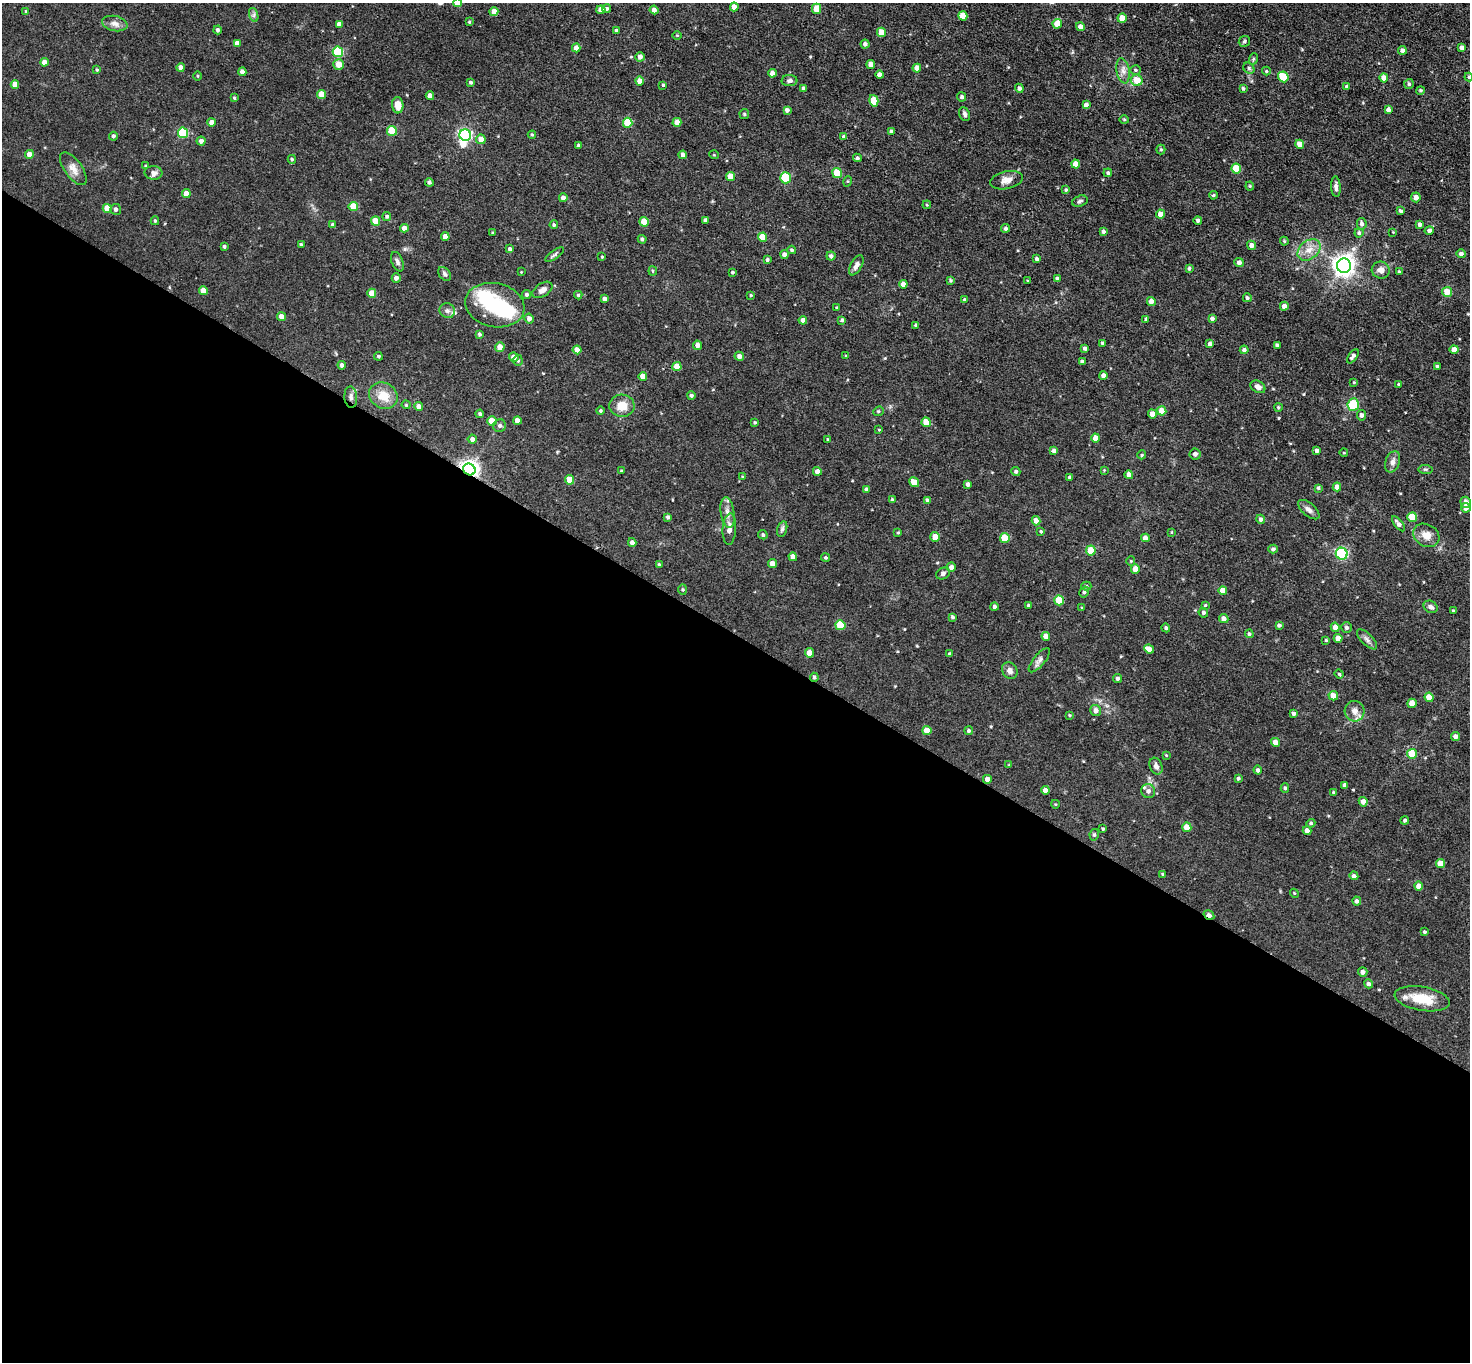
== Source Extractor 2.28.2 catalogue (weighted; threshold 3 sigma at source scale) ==
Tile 14 of 4 x 4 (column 2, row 4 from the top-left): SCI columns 1469-2936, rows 291-1650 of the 5872 x 5879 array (HDU 1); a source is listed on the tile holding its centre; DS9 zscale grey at full resolution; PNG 1472 x 1364 px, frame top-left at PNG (2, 3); each listed source drawn as its Kron ellipse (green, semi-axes under 4 px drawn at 4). Shown black and unused: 54% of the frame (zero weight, under 3 of 5 exposures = <1% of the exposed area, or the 3 px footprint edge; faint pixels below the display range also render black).
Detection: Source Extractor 2.28.2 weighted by HDU 2 'WHT'; one run over the whole footprint, this tile lists its part. Background 0.0516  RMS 0.007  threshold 0.0314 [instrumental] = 3 sigma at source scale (4.5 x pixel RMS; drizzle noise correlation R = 1.50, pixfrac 1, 0.05/0.05 arcsec/px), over >= 5 px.
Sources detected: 372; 3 inside a brighter object's white glare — neither listed nor drawn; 5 inside a brighter listed object's ellipse — not listed separately; the other 364 listed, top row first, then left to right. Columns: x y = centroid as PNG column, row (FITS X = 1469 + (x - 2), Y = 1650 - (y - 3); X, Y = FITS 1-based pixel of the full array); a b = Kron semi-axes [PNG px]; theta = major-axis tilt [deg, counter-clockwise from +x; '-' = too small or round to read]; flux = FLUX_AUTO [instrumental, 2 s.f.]
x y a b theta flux
458 3 4 4 - 6.6
734 7 4 4 - 5.3
607 9 5 4 - 1.3
816 9 5 4 - 12
601 10 4 4 - 5.9
654 10 4 4 - 2.9
26 11 4 3 - 0.68
494 12 4 4 - 5.2
254 15 7 4 -73 1.5
963 16 5 4 - 10
1122 18 4 4 - 7.6
469 22 3 3 - 0.69
115 24 13 7 -12 3.7
339 24 4 4 - 3.6
1057 24 5 4 - 10
1080 27 4 4 - 3.5
218 30 4 4 - 1.4
616 30 4 4 - 1.2
881 32 5 4 - 9.1
677 35 5 3 - 0.61
1244 41 6 5 - 1.4
237 43 4 4 - 3.4
865 44 4 4 - 2
576 48 4 4 - 5.1
1462 48 4 4 - 2.5
1402 50 4 4 - 2.2
338 52 5 5 - 42
640 57 4 4 - 3
1253 59 6 3 72 0.83
44 62 4 4 - 4.8
339 64 5 5 - 8.2
871 64 4 4 - 3.5
181 67 4 4 - 2.1
917 68 4 4 - 4.3
1249 68 6 5 - 1.2
97 70 4 3 - 0.81
1136 70 5 4 - 0.99
1123 71 13 6 -79 3.7
1266 71 4 4 - 0.65
242 72 4 4 - 2.4
772 73 4 4 - 3.7
879 75 4 4 - 2.9
198 76 4 3 - 0.56
1283 77 6 5 - 17
1469 77 4 4 - 0.68
1384 78 4 4 - 5.9
1137 80 6 5 - 10
640 81 4 4 - 5.3
789 81 8 5 2 1.7
471 82 3 3 - 1.1
1409 84 5 5 - 1.1
15 85 4 4 - 6.2
663 85 3 3 - 0.9
1347 87 4 4 - 2.1
803 88 4 4 - 1.4
1019 88 4 4 - 1.9
1243 88 3 3 - 1.2
1420 90 4 4 - 0.91
322 95 4 4 - 9.8
430 96 4 4 - 3.3
962 97 4 4 - 1.6
234 98 4 3 - 0.79
874 101 6 4 -75 12
398 105 8 5 -87 6.1
1086 105 4 4 - 2.3
787 110 4 4 - 2
1388 110 4 4 - 2.1
744 114 5 4 - 0.77
965 114 7 5 -66 1.9
1124 120 5 3 - 0.7
212 122 4 4 - 3.6
677 122 4 4 - 5.2
628 123 5 4 - 20
392 131 5 5 - 22
891 131 4 4 - 1.5
183 133 5 5 - 35
465 135 6 5 - 110
532 135 4 4 - 0.79
113 136 4 4 - 1.4
844 137 4 3 - 1.7
481 139 4 4 - 5.4
201 141 4 4 - 2.5
1300 144 4 4 - 5.8
579 146 4 3 - 2.3
1161 150 5 4 - 0.86
29 154 4 4 - 5.4
683 155 4 4 - 2.4
714 155 5 3 - 0.57
857 158 4 4 - 1.2
292 159 4 4 - 0.96
1075 164 4 4 - 5.8
145 166 3 3 - 0.69
73 169 19 8 -54 5.2
1236 169 5 5 - 17
153 173 9 7 -6 2.7
837 173 5 4 - 18
1108 173 4 4 - 1.4
731 177 4 4 - 9.9
785 178 5 5 - 30
1007 180 17 8 12 5.2
848 181 5 3 - 0.7
429 182 4 4 - 1.4
1250 186 4 4 - 0.68
1336 187 10 5 -86 2.3
1066 190 4 3 - 0.92
186 194 4 4 - 6.6
1213 195 4 3 - 0.84
1416 197 5 5 - 3.6
563 198 4 4 - 2.3
1080 201 8 5 17 1.5
927 205 4 3 - 0.59
353 206 5 4 - 15
107 208 4 4 - 11
116 209 5 5 - 1.8
1401 211 4 3 - 1.3
1160 214 4 4 - 4
387 216 4 4 - 1.2
705 220 4 4 - 2.4
1198 220 4 4 - 1.4
155 221 4 4 - 0.9
375 221 4 4 - 12
644 222 4 4 - 9.9
1362 224 6 5 - 2
1420 224 4 3 - 2.1
333 225 4 4 - 2.5
554 225 4 4 - 1.1
404 228 4 4 - 3.6
1006 228 4 4 - 1.4
1429 230 4 4 - 1.7
1103 231 4 4 - 1.5
1393 232 3 3 - 0.46
492 233 4 3 - 0.57
1359 233 4 4 - 1.2
445 237 4 4 - 5.4
762 237 5 4 - 11
642 239 4 4 - 1.2
1284 241 4 4 - 0.76
301 244 3 3 - 0.91
1251 245 5 4 - 3.1
224 247 4 3 - 1.2
510 249 4 4 - 1.6
792 250 4 3 - 1.1
1309 250 13 9 39 6.4
784 254 4 4 - 2.5
1461 254 4 4 - 2.3
555 255 11 3 36 1.3
831 256 4 4 - 1.7
602 257 3 3 - 0.58
1037 259 4 4 - 1.6
767 260 4 3 - 1.3
397 262 10 5 -67 2
1239 262 5 4 - 2.5
856 265 11 5 62 2.5
1344 266 7 7 - 460
1189 268 4 3 - 1.1
1381 270 9 8 - 3.8
653 271 5 4 - 0.81
521 272 3 3 - 0.44
733 272 3 3 - 0.87
1399 272 3 3 - 0.91
445 274 8 5 -52 1.5
396 278 4 4 - 2.3
1057 279 4 3 - 1.8
951 280 4 4 - 0.9
1028 281 4 2 - 0.53
903 284 4 4 - 3.3
203 290 4 4 - 6.8
542 290 11 6 34 3.2
1447 292 5 5 - 7.9
372 293 4 4 - 9.4
526 294 4 4 - 1.3
578 295 4 4 - 0.85
751 295 3 3 - 0.62
1247 298 4 4 - 1.4
604 299 4 4 - 2.6
965 300 4 3 - 1.6
1151 301 4 4 - 4.4
495 305 30 22 -12 36
1284 306 4 4 - 3.2
837 308 4 2 - 0.57
447 311 8 7 - 2.3
281 316 4 4 - 4.3
529 319 5 4 - 3
1146 319 4 3 - 1.1
1212 319 4 4 - 1.8
803 320 4 4 - 3.1
842 320 3 3 - 1.4
916 325 3 3 - 1.4
479 334 4 4 - 1.2
1102 343 3 3 - 0.92
1210 344 4 4 - 2.5
698 345 5 4 - 3.1
1277 345 4 3 - 1.5
500 347 4 4 - 5.3
1085 348 4 3 - 2
577 350 4 4 - 5.9
1244 350 4 4 - 1.6
1454 350 4 4 - 4.8
378 356 4 4 - 0.99
739 356 5 4 - 2.7
846 356 4 3 - 0.57
1353 356 8 4 55 2.2
514 357 5 4 - 4
518 360 6 4 -87 1.2
1082 361 4 3 - 1.5
342 365 4 4 - 1.7
677 367 4 4 - 9.5
1437 367 3 3 - 1.4
643 376 4 4 - 5
1103 376 4 4 - 3
1354 382 3 3 - 0.57
1399 384 4 3 - 0.79
1258 387 8 5 -30 3.1
691 395 4 4 - 1.5
383 396 15 12 -30 10
351 397 10 6 -86 2.8
406 405 4 4 - 0.71
1353 405 6 5 - 19
622 406 13 11 -3 9.3
419 407 4 4 - 3.7
1278 407 4 3 - 0.85
600 411 4 4 - 0.92
878 411 5 4 - 1
1162 411 4 4 - 9.6
480 414 4 3 - 1.3
1152 414 4 4 - 4.9
1362 415 5 4 - 2.3
492 421 4 4 - 9.9
517 421 4 4 - 4.2
755 422 4 3 - 0.9
926 422 5 4 - 11
500 426 6 6 - 1.9
879 430 4 2 - 0.53
1096 438 4 4 - 5.9
472 439 4 4 - 2.3
828 440 4 3 - 1
1317 450 4 3 - 1.6
1054 451 4 4 - 2.2
1344 453 4 3 - 0.52
1195 454 5 5 - 1.7
1142 455 4 4 - 0.8
1393 462 11 7 69 2.8
469 469 6 5 - 340
1425 469 7 4 -6 1
621 470 3 2 - 0.52
1104 470 3 3 - 0.48
817 471 4 4 - 3.4
1016 472 4 4 - 1.3
1129 475 4 4 - 4.9
743 477 3 3 - 0.63
1070 477 3 3 - 1.6
570 480 5 4 - 9.9
914 482 5 4 - 8.1
968 484 4 3 - 2.1
1337 487 4 4 - 4.7
1318 488 4 3 - 0.98
866 489 4 4 - 1.9
892 500 4 4 - 1
928 501 4 4 - 2.6
1466 502 5 5 - 4.1
1466 508 5 4 - 5.2
1309 510 13 6 -40 3
727 513 15 6 -81 4.3
668 517 4 3 - 1.6
1412 517 5 4 - 16
1261 519 4 4 - 1.7
1036 521 4 4 - 4.5
1398 524 9 4 -51 2.3
729 529 16 6 87 4.5
782 529 8 5 74 1.5
1041 531 3 3 - 0.86
1172 532 4 2 - 0.48
898 533 3 3 - 0.67
763 535 5 4 - 1.1
1426 535 14 11 -30 6.2
935 537 5 5 - 5.7
1005 538 5 5 - 13
1145 538 4 4 - 4.4
632 542 4 4 - 2.9
1273 549 4 4 - 1.4
1091 551 5 4 - 16
1342 554 6 6 - 64
793 557 4 4 - 4.6
825 557 4 4 - 0.92
1131 561 4 4 - 0.69
772 563 4 4 - 5.1
659 565 4 3 - 0.84
951 567 4 4 - 2.7
1135 569 4 4 - 5.3
943 573 7 5 28 1.7
1086 586 5 4 - 1
683 590 5 4 - 0.81
1223 591 4 4 - 7
1084 592 6 4 58 1.3
1059 600 5 4 - 17
1029 605 3 3 - 1.2
1205 605 4 3 - 0.63
994 607 4 4 - 1.4
1431 607 7 5 -29 2.3
1082 608 3 3 - 0.67
1453 611 4 3 - 0.53
1203 613 5 4 - 1.4
952 617 4 3 - 1.3
1224 619 5 4 - 3.3
840 625 5 5 - 16
1279 625 3 3 - 1.5
1335 627 4 4 - 3.7
1347 627 5 5 - 1.7
1166 628 4 4 - 1.2
1249 634 4 4 - 0.97
1046 636 4 4 - 4.3
1338 638 4 4 - 4.7
1367 639 13 5 -45 2.5
1326 640 3 3 - 0.66
1149 649 5 4 - 4.5
809 653 4 4 - 5.9
950 654 4 3 - 1.5
1039 660 15 5 50 2.6
1010 670 9 7 -58 3.1
1339 674 4 4 - 0.71
814 677 4 4 - 1.2
1117 678 4 4 - 1.4
1333 696 5 4 - 5.5
1429 697 4 4 - 7.7
1412 703 4 4 - 11
1096 710 5 5 - 3.2
1355 711 10 10 - 4.2
1294 714 4 4 - 1.6
1070 715 4 3 - 0.72
927 731 4 4 - 7.4
969 731 4 4 - 1.4
1455 736 5 4 - 3
1275 742 4 4 - 5
1412 754 5 5 - 16
1166 755 4 3 - 0.62
1009 765 4 4 - 0.58
1156 766 9 6 -69 2.6
1258 770 4 4 - 1.7
1238 778 4 4 - 1.1
987 779 4 4 - 3.6
1345 785 4 4 - 2.7
1285 788 5 3 - 1.1
1045 790 4 4 - 3.1
1148 791 7 6 - 3
1334 793 3 3 - 1.1
1363 802 5 4 - 3.3
1055 804 4 3 - 0.5
1405 820 4 4 - 1.3
1311 823 4 4 - 1.1
1187 827 4 4 - 7.4
1103 829 3 3 - 0.72
1307 831 4 4 - 3
1094 835 6 4 77 1
1440 864 5 4 - 8.3
1163 874 4 3 - 0.64
1354 876 4 4 - 2.1
1419 886 4 4 - 4.3
1294 893 4 3 - 0.59
1357 901 4 4 - 1.9
1209 915 6 3 -33 3.8
1424 932 4 3 - 0.8
1363 972 5 4 - 2.5
1369 984 4 4 - 1.8
1422 999 28 12 -10 15
Overlapping masked pixels (flux is a lower limit): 4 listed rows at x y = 351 397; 469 469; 814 677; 1209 915
Isophote crosses this tile's border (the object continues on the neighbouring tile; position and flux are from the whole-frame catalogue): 2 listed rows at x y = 458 3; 1469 77